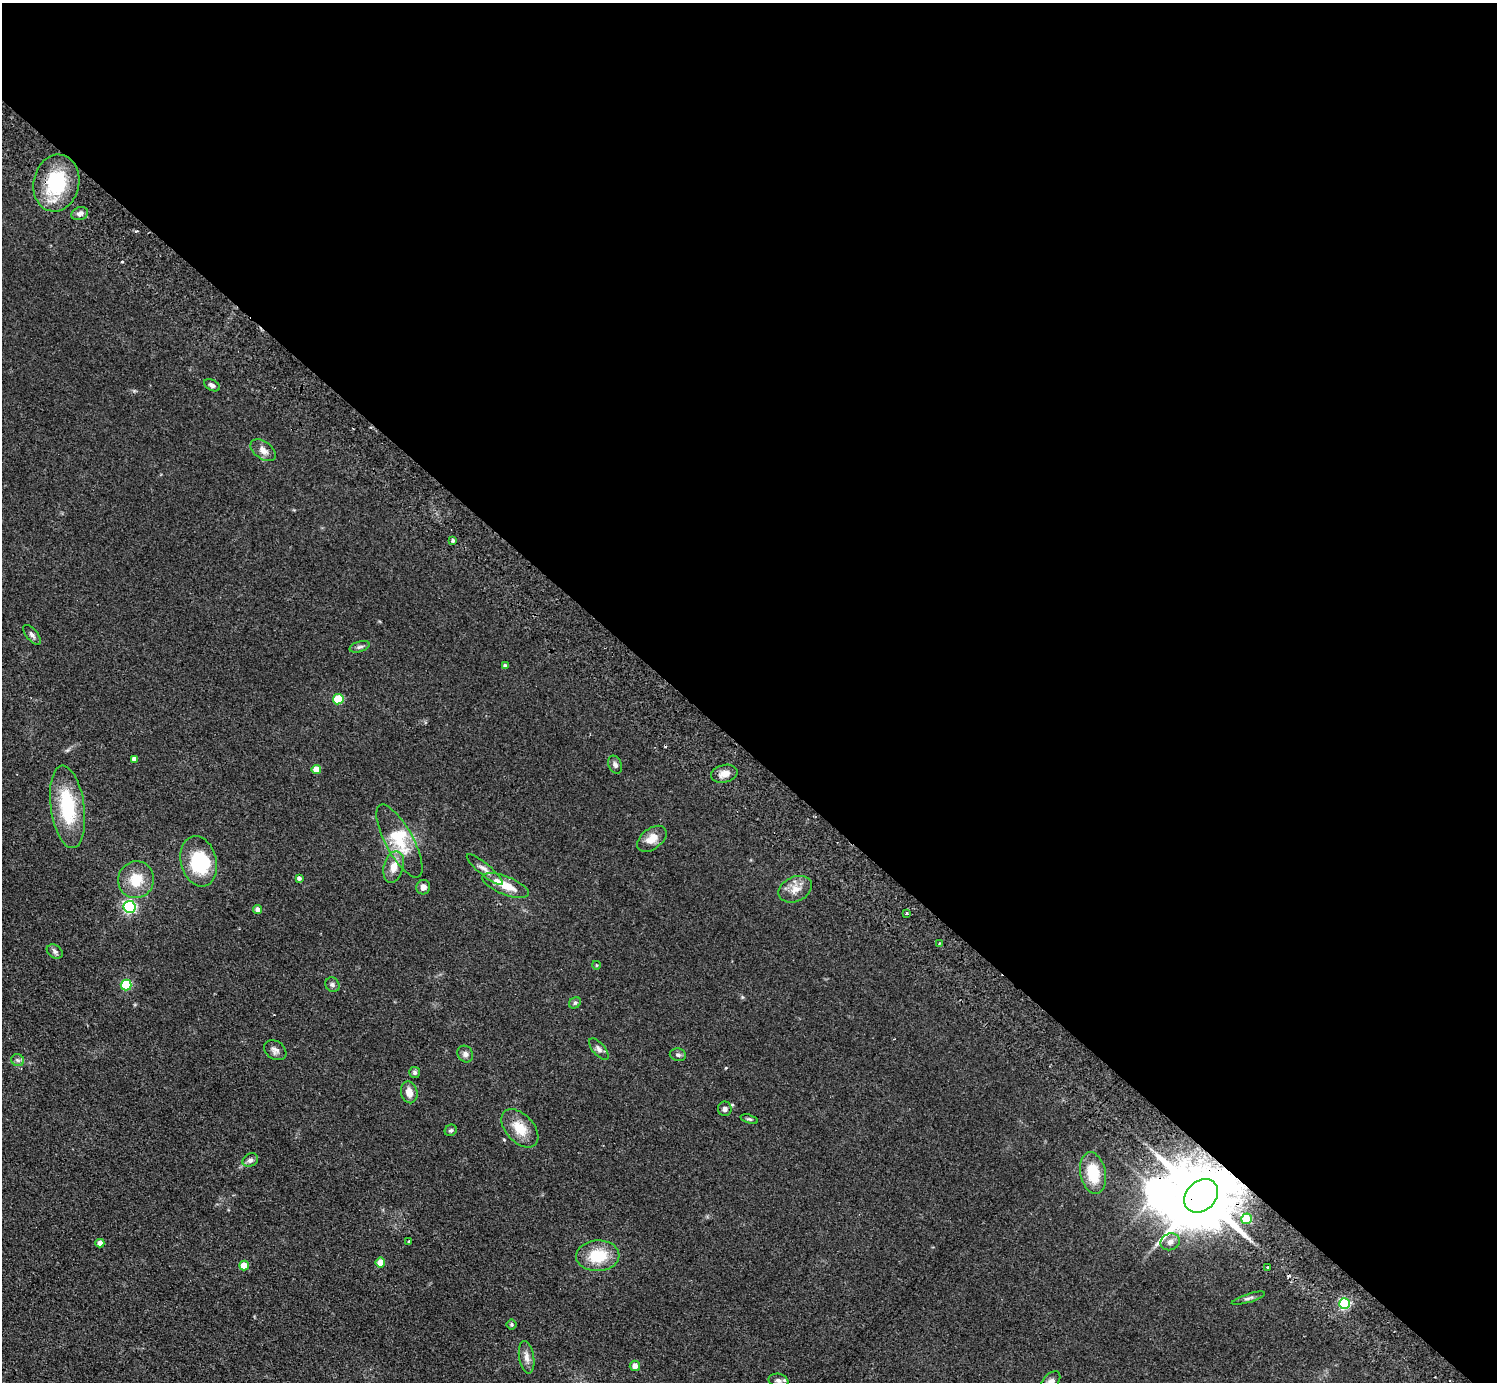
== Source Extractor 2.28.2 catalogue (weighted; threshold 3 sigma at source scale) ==
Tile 3 of 4 x 4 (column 3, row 1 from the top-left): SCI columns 3029-4523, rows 4486-5865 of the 6059 x 6067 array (HDU 1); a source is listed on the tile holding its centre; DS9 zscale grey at full resolution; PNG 1499 x 1384 px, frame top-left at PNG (2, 3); each listed source drawn as its Kron ellipse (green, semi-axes under 4 px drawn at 4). Shown black and unused: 54% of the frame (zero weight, under 2 of 3 exposures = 3% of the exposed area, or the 3 px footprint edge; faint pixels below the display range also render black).
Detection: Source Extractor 2.28.2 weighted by HDU 2 'WHT'; one run over the whole footprint, this tile lists its part. Background 0.0635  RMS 0.009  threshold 0.0404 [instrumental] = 3 sigma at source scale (4.5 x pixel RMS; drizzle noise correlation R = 1.50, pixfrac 1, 0.05/0.05 arcsec/px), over >= 5 px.
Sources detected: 67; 2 inside a brighter object's white glare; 2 cosmic-ray / hot-pixel residue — neither listed nor drawn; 1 inside a brighter listed object's ellipse — not listed separately; the other 62 listed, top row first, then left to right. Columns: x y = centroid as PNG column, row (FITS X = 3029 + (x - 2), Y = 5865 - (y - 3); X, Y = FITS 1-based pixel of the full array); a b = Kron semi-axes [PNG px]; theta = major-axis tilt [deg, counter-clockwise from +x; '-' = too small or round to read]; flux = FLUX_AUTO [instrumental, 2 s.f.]
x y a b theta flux
56 183 29 23 78 56
80 214 8 6 19 3.8
212 385 8 5 -27 2.6
263 450 14 8 -36 6.2
453 540 4 3 - 1.7
32 635 12 5 -50 3
360 647 10 5 17 2.4
505 666 4 3 - 1.9
338 699 5 5 - 42
134 759 4 4 - 4.2
615 765 9 6 -67 2.6
316 769 5 4 - 14
724 774 13 8 13 7.3
67 807 41 17 -82 54
652 839 16 10 37 10
399 841 41 14 -62 31
199 861 26 18 -75 47
394 867 16 10 74 9.9
485 870 23 6 -39 5
299 878 4 4 - 2.3
136 880 18 18 - 20
505 886 24 9 -22 16
423 887 7 7 - 4.4
795 889 17 12 25 9.7
129 907 6 6 - 150
258 909 4 4 - 4.1
906 913 3 3 - 1.8
939 943 3 2 - 1.6
55 952 8 6 -33 2.5
596 965 4 3 - 0.72
126 985 5 5 - 57
332 985 7 6 - 2.4
575 1003 6 5 - 1.7
599 1049 13 6 -50 3.2
275 1050 12 9 -33 4
465 1054 9 7 -56 3.2
678 1055 8 6 -11 2.2
18 1060 6 6 - 2.1
415 1072 5 5 - 1.9
409 1092 11 8 -77 7.7
725 1109 7 7 - 2.7
749 1119 9 4 -17 1.5
520 1128 22 14 -47 18
451 1130 6 5 - 1.7
250 1160 8 6 28 2.7
1093 1173 21 12 -79 30
1201 1196 19 14 43 9900
1246 1219 5 5 - 28
409 1241 3 2 - 0.88
1170 1242 10 8 21 5
100 1243 4 4 - 5.4
598 1256 21 15 3 29
380 1263 5 5 - 15
244 1266 5 5 - 17
1268 1267 3 3 - 1.8
1248 1298 17 3 18 2.2
1344 1303 5 5 - 96
511 1324 5 5 - 1.4
527 1357 16 7 -81 5.6
635 1366 5 5 - 5.7
778 1380 10 6 -12 3.2
1050 1382 13 7 51 4.9
Overlapping masked pixels (flux is a lower limit): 1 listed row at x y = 1201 1196
Isophote crosses this tile's border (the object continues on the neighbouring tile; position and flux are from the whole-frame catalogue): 1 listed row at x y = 1050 1382